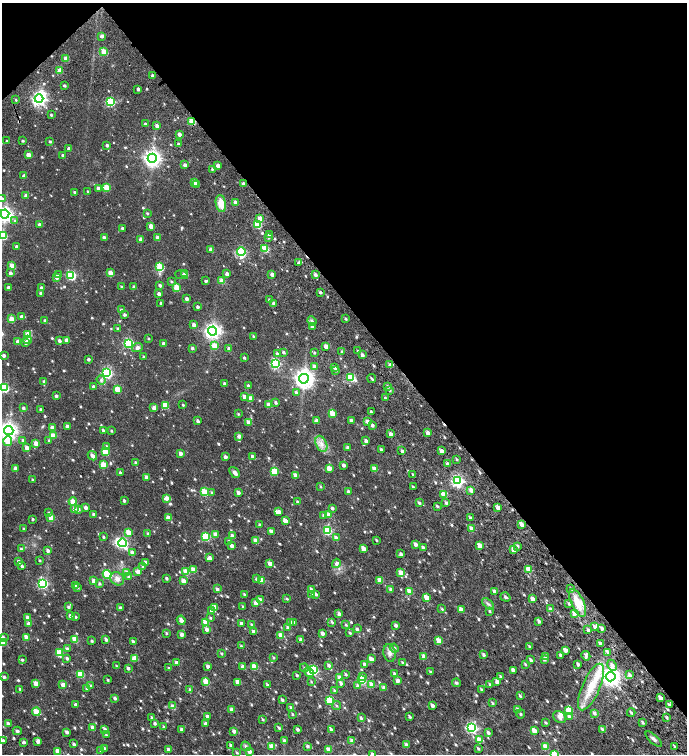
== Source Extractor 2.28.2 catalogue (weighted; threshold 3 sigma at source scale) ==
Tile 3 of 4 x 4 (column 3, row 1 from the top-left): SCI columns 3139-4507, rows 4692-6195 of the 6336 x 6368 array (HDU 1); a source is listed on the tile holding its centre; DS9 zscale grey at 2 x 2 block average (1 PNG px = mean of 2 x 2 image px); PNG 689 x 756 px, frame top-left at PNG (2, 3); each listed source drawn as its Kron ellipse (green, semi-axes under 4 px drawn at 4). Shown black and unused: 42% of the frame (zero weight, under 4 of 7 exposures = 11% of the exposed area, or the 3 px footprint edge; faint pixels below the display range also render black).
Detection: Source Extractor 2.28.2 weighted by HDU 2 'WHT'; one run over the whole footprint, this tile lists its part. Background 0.0182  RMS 0.0058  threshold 0.0236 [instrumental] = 3 sigma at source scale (4.09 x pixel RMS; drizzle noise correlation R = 1.36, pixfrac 0.8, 0.0396/0.0396 arcsec/px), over >= 5 px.
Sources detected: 821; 2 inside a brighter object's white glare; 5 cosmic-ray / hot-pixel residue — neither listed nor drawn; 1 coinciding with a brighter row at this scale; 12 inside a brighter listed object's ellipse — not listed separately; of the other 801, all 500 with FLUX_AUTO >= 1.29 (the completeness limit of this list) listed and drawn (301 fainter detections not listed), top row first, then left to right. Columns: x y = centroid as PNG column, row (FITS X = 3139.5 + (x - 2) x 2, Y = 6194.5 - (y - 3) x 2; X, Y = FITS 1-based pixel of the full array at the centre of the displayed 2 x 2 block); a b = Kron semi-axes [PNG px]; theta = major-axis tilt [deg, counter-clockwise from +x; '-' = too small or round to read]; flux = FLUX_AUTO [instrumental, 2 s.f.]
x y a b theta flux
102 36 3 3 - 3.5
104 52 3 3 - 25
66 59 3 3 - 13
59 71 3 3 - 15
152 76 2 2 - 3.6
64 85 2 2 - 1.9
138 89 2 2 - 3
39 99 4 4 - 340
16 100 2 2 - 1.3
110 101 4 3 - 85
51 115 2 2 - 1.7
192 121 3 3 - 40
145 124 2 2 - 2.7
157 126 3 3 - 3
179 134 2 2 - 4.8
7 141 2 2 - 1.6
23 141 2 2 - 1.8
50 141 2 2 - 1.9
178 144 2 2 - 3.1
107 145 3 2 - 2.8
69 149 2 2 - 4.4
28 155 3 3 - 12
63 155 2 2 - 2.5
152 158 4 4 - 530
185 165 2 2 - 4.3
218 165 2 2 - 6.1
212 169 2 2 - 1.3
24 176 3 2 - 4.9
195 182 3 2 - 7
196 184 3 2 - 3.4
243 184 2 2 - 4
106 187 3 3 - 29
98 188 3 3 - 4.1
88 191 2 2 - 1.3
75 192 3 2 - 2.1
26 195 3 2 - 4.7
2 199 3 3 - 2.1
235 202 3 3 - 8.7
221 203 8 5 -80 15
147 213 3 2 - 1.3
5 214 4 4 - 400
260 219 3 3 - 14
15 221 4 3 - 2
39 224 3 2 - 2.7
257 225 3 3 - 39
151 226 3 3 - 12
122 228 2 2 - 2.1
3 235 3 3 - 58
269 235 3 3 - 5.6
104 238 3 2 - 5.2
158 238 3 3 - 8.3
268 238 3 2 - 1.3
141 239 3 2 - 7.4
17 247 2 2 - 3.9
211 249 3 3 - 8.5
265 249 3 3 - 39
241 252 4 3 - 110
298 263 3 3 - 2.2
12 266 3 3 - 20
160 267 3 3 - 53
10 273 3 2 - 3.6
110 273 3 3 - 13
184 273 3 3 - 4.1
227 274 2 2 - 4.4
272 274 3 2 - 4.7
59 275 3 2 - 3.1
71 275 4 3 - 89
181 275 6 3 -13 1.7
315 275 3 3 - 4.1
57 277 3 3 - 9.6
171 281 3 2 - 1.3
206 281 3 2 - 1.9
222 281 3 3 - 16
160 285 3 2 - 2.8
8 287 2 2 - 3.3
122 287 3 2 - 2.1
134 287 3 2 - 2.6
177 287 4 3 - 14
41 288 2 2 - 2.2
320 292 3 2 - 2.6
41 293 2 2 - 3.3
159 294 3 2 - 4.5
186 299 3 3 - 3.8
269 300 3 3 - 1.6
161 303 2 2 - 2.4
273 303 3 3 - 3.5
198 307 2 2 - 2.9
121 310 3 3 - 2.8
124 315 3 3 - 2.8
22 317 3 3 - 6.5
11 319 3 3 - 20
346 319 2 2 - 1.9
45 321 3 2 - 2.9
312 321 5 4 - 2.2
194 325 3 3 - 4.1
313 327 3 3 - 3.2
118 329 3 3 - 2.1
212 331 4 4 - 400
28 334 3 3 - 28
253 336 3 2 - 1.5
148 338 3 2 - 1.3
28 340 4 3 - 3.8
66 340 3 3 - 5.9
59 341 3 3 - 3.2
18 342 3 3 - 11
26 342 3 3 - 4.3
128 343 4 3 - 110
164 344 2 2 - 5.1
214 346 3 3 - 22
326 346 3 3 - 7.9
137 348 5 4 - 4.1
192 348 3 2 - 2.7
229 349 3 3 - 3.3
342 351 3 3 - 1.3
358 351 3 2 - 1.4
283 352 3 2 - 2.5
277 353 3 3 - 2
314 353 3 3 - 1.5
4 355 3 2 - 3.6
362 355 2 2 - 4.1
144 357 2 2 - 2.9
244 358 3 2 - 2
88 359 2 2 - 2.8
275 363 4 3 - 110
390 365 4 3 - 3.9
315 366 3 3 - 4.7
335 367 3 2 - 3
335 370 3 3 - 2
107 373 4 3 - 150
351 377 4 3 - 54
304 379 5 5 - 700
372 379 5 2 - 1.6
101 380 5 4 - 3.2
44 381 3 3 - 1.4
225 384 2 2 - 4.4
248 386 3 2 - 3.3
387 386 3 3 - 2.5
93 387 3 2 - 5.1
5 388 3 3 - 61
117 389 3 3 - 28
390 390 3 2 - 1.7
296 392 3 3 - 2.8
56 396 2 2 - 2.6
245 397 3 3 - 10
251 398 3 3 - 9.3
385 398 3 2 - 1.6
275 402 3 2 - 2.4
165 405 3 3 - 26
183 405 2 2 - 1.6
269 405 3 3 - 6.3
23 408 3 2 - 2.6
154 408 3 3 - 7
41 410 2 2 - 3.4
371 411 2 2 - 1.3
332 413 3 3 - 23
238 414 3 2 - 1.3
198 421 3 3 - 2.8
317 421 3 3 - 5.7
351 421 3 2 - 3.5
367 421 3 3 - 6.4
248 422 3 3 - 11
372 425 3 2 - 3.4
67 426 2 2 - 5.2
52 427 3 3 - 7.6
103 430 3 2 - 1.9
9 431 4 4 - 540
111 431 2 2 - 1.6
428 433 3 2 - 8.6
390 434 3 2 - 5.5
53 435 3 3 - 16
239 436 3 3 - 5.9
23 440 3 3 - 2.5
49 440 3 3 - 1.6
8 441 5 4 - 27
366 441 3 3 - 4.5
36 443 3 3 - 13
321 444 8 5 -66 6.6
106 446 4 3 - 2.1
27 448 3 3 - 6.5
348 448 3 2 - 4.4
381 449 3 2 - 2.1
402 451 3 3 - 2.9
441 451 3 3 - 7.1
105 452 3 3 - 37
180 453 3 2 - 7.6
92 456 5 3 - 5.9
252 456 3 3 - 3
225 457 3 2 - 3.9
457 459 3 2 - 1.4
136 463 3 3 - 2.9
103 464 3 3 - 21
447 464 3 2 - 4.3
344 465 3 2 - 3.4
15 468 3 2 - 3
329 468 3 3 - 15
374 469 3 3 - 13
235 472 6 4 -50 4.8
274 472 3 3 - 21
120 473 2 2 - 4.1
296 475 3 3 - 9.7
413 475 3 2 - 1.3
146 477 3 2 - 6.7
32 479 2 2 - 1.7
457 481 4 3 - 180
320 487 3 3 - 1.3
413 487 3 2 - 1.7
471 490 3 3 - 6.4
204 492 3 3 - 35
348 492 2 2 - 4.6
212 493 3 3 - 1.6
238 493 3 2 - 4.5
444 495 3 3 - 23
166 498 3 3 - 8.5
124 501 2 2 - 2.3
73 502 4 3 - 31
297 502 2 2 - 2.5
419 503 4 3 - 2.2
446 503 3 3 - 2.5
437 506 3 2 - 1.8
86 507 3 2 - 4.5
332 508 3 2 - 2.7
498 508 3 2 - 8.5
74 509 3 3 - 3.3
78 509 3 3 - 3.6
49 512 4 3 - 1.4
279 512 3 3 - 6.6
94 514 3 2 - 3.7
323 515 3 3 - 1.7
329 515 3 3 - 9
51 517 3 3 - 22
168 517 3 3 - 9.1
470 518 3 3 - 1.7
33 519 2 2 - 1.6
285 521 3 3 - 10
522 524 3 3 - 8.8
260 525 3 2 - 2.6
24 529 2 2 - 2.2
472 529 3 2 - 11
327 530 3 3 - 74
272 531 3 3 - 5.3
128 532 3 3 - 18
148 534 2 2 - 2.8
216 535 3 3 - 16
232 535 3 3 - 3.9
104 537 3 2 - 1.6
205 537 3 3 - 52
336 538 3 3 - 5.9
376 540 3 2 - 1.5
256 541 3 3 - 12
229 542 3 3 - 3.3
123 543 4 3 - 110
415 544 3 2 - 5.5
231 545 3 2 - 5.4
480 546 3 3 - 12
517 546 3 3 - 2.2
423 548 3 3 - 4.8
21 549 3 3 - 2.5
363 549 3 3 - 14
48 550 3 3 - 3.9
513 550 3 3 - 5.4
132 553 3 3 - 5.7
401 554 3 3 - 3.6
209 558 3 3 - 4.5
39 560 3 2 - 1.4
18 561 3 3 - 4.7
146 562 3 3 - 4.9
270 563 3 3 - 7.7
336 563 5 4 - 3.7
22 566 3 3 - 2.5
143 567 3 3 - 1.3
529 569 3 3 - 22
193 570 3 3 - 16
138 572 3 3 - 7.7
186 572 3 3 - 25
401 572 3 3 - 11
127 573 3 3 - 8.9
107 574 4 3 - 58
129 577 3 3 - 3.5
166 578 3 2 - 2.4
117 579 7 6 - 6.6
257 579 3 3 - 4.1
262 580 3 3 - 16
380 580 3 3 - 16
93 581 3 3 - 5.8
183 581 3 3 - 9.8
42 583 4 3 - 110
99 584 3 3 - 2
75 585 3 3 - 2.2
78 588 3 3 - 1.5
217 589 3 3 - 2.9
311 589 3 3 - 3.1
390 589 4 3 - 1.8
571 589 4 3 - 1.5
409 591 3 3 - 14
494 591 3 2 - 6.4
244 594 3 2 - 1.4
312 594 3 3 - 2.5
316 594 3 3 - 2.8
505 597 5 3 - 1.8
426 598 3 3 - 19
287 599 3 3 - 1.4
532 599 3 2 - 6.8
260 600 3 3 - 7.9
256 603 3 3 - 5.6
569 603 3 2 - 2.1
578 603 15 6 -66 21
488 604 7 3 -42 2.5
243 606 3 3 - 1.4
68 607 3 3 - 2
214 607 4 3 - 11
120 608 3 2 - 4.2
442 609 3 3 - 1.3
550 609 3 3 - 3.1
461 610 3 3 - 15
211 611 3 3 - 3.6
489 611 3 3 - 1.6
339 614 3 3 - 4.8
574 614 3 3 - 4
70 615 3 3 - 3.7
27 617 3 3 - 7.4
75 617 3 2 - 1.5
210 618 3 3 - 1.5
181 620 5 3 - 6.9
539 621 3 3 - 3.1
291 622 3 3 - 3.6
332 622 4 3 - 1.7
206 623 3 3 - 23
241 623 3 3 - 2.5
294 623 3 3 - 5.7
28 624 3 3 - 4.5
251 624 3 2 - 1.4
346 625 4 3 - 1.4
396 625 2 2 - 4.2
595 627 4 3 - 4.3
288 628 3 3 - 3.5
602 628 3 2 - 3.7
207 629 3 3 - 4.8
357 629 3 3 - 2.2
588 630 3 3 - 2.7
253 632 3 2 - 5.8
166 633 3 3 - 1.5
322 633 3 2 - 5.5
350 633 3 2 - 1.6
182 634 3 3 - 5.7
281 636 3 3 - 22
3 637 4 3 - 2.6
26 638 3 3 - 14
75 639 3 3 - 32
106 639 3 2 - 3.2
301 640 3 2 - 7.2
92 641 3 2 - 2.1
133 641 3 3 - 2.2
439 641 3 3 - 21
2 642 3 3 - 26
600 643 3 2 - 3.5
241 646 3 2 - 1.7
529 647 3 3 - 1.9
394 648 4 4 - 2.7
67 649 3 3 - 2.4
565 650 3 2 - 9.8
59 653 3 3 - 35
221 653 3 3 - 1.4
390 653 9 6 -78 5.4
608 653 4 3 - 1.7
483 655 3 2 - 2.8
561 655 3 2 - 3.6
424 656 3 3 - 7.9
546 656 3 3 - 3.8
586 656 5 3 - 2.5
274 657 3 2 - 1.6
67 658 3 3 - 2.5
135 658 3 3 - 21
371 659 3 2 - 9
544 659 4 3 - 2.2
22 660 3 2 - 1.8
531 660 3 2 - 3.2
176 662 2 2 - 4
403 663 4 3 - 2.3
365 664 3 2 - 4.3
525 664 3 3 - 1.4
578 664 3 2 - 3.3
329 665 3 3 - 3.1
612 665 6 4 -64 5.3
116 666 3 2 - 1.7
208 666 3 2 - 3.8
243 667 3 3 - 5.2
254 667 3 3 - 28
128 668 3 2 - 3.4
169 668 3 2 - 1.5
304 668 4 3 - 1.9
313 670 3 3 - 110
513 670 3 2 - 8.2
309 672 5 3 - 7.6
431 672 3 2 - 2.3
80 674 3 3 - 36
346 674 3 2 - 1.5
394 674 3 3 - 3.2
297 675 3 2 - 1.9
630 675 3 3 - 3.4
363 676 3 3 - 2.7
4 677 3 2 - 2.7
501 677 4 3 - 2
611 677 5 4 - 620
340 678 3 3 - 12
108 680 3 2 - 1.6
361 680 3 3 - 54
398 681 3 2 - 5.6
497 681 3 2 - 5.4
206 682 3 3 - 27
238 682 3 3 - 14
311 682 3 3 - 1.3
36 683 3 3 - 13
341 683 4 3 - 2.5
456 683 4 4 - 1.7
63 685 3 3 - 9.6
267 685 3 2 - 1.9
372 685 3 3 - 12
490 685 3 3 - 2.1
90 686 3 3 - 1.5
357 686 3 3 - 4
591 687 25 8 66 28
87 688 3 3 - 4.1
384 688 3 3 - 7.7
20 689 4 3 - 1.8
190 690 4 3 - 2.3
334 690 4 3 - 1.3
482 690 3 2 - 1.9
520 696 4 2 - 1.8
115 698 2 2 - 3.3
660 698 3 3 - 5.3
282 700 3 2 - 2.3
330 700 3 3 - 66
492 703 3 3 - 1.5
76 705 3 2 - 3.8
337 705 4 3 - 1.4
669 705 4 3 - 2.3
172 706 4 3 - 3.5
433 706 3 2 - 4.5
291 708 3 3 - 2.9
232 710 3 3 - 7.6
518 710 3 3 - 6.8
568 711 4 3 - 18
36 712 4 3 - 17
631 712 4 2 - 1.8
594 713 4 3 - 2.9
292 714 3 2 - 1.6
521 714 4 3 - 1.5
207 716 3 2 - 3.4
151 717 3 2 - 1.5
410 717 3 2 - 2.2
560 717 7 5 -37 4.4
569 717 4 3 - 3.5
361 718 4 3 - 2.4
667 718 3 3 - 1.7
263 719 3 2 - 1.4
546 722 4 3 - 1.4
643 722 4 2 - 2.1
155 723 3 2 - 2.5
8 724 3 2 - 5.4
205 724 3 2 - 4.4
92 727 3 2 - 7.4
164 727 3 2 - 1.6
279 728 3 2 - 1.7
472 728 4 4 - 150
105 729 3 3 - 3.3
181 729 3 2 - 2.9
298 729 2 2 - 3.2
602 729 4 3 - 2.1
331 730 3 2 - 2.7
17 731 4 3 - 2.4
234 731 2 2 - 5.1
534 731 3 3 - 16
67 732 3 2 - 3.9
488 733 4 3 - 2.8
106 734 3 2 - 1.3
654 739 10 3 -43 3.2
3 740 2 2 - 2.5
479 740 3 3 - 12
38 741 3 3 - 7.8
284 741 3 3 - 3.2
352 741 3 2 - 5.2
24 742 2 2 - 3.3
74 744 3 2 - 3.2
231 745 3 2 - 2.2
406 745 3 2 - 6.9
246 746 5 4 - 2.4
307 746 3 2 - 2.5
674 746 3 2 - 1.6
272 747 3 3 - 20
546 747 3 3 - 15
105 748 3 3 - 2
168 749 2 2 - 3.4
478 749 3 3 - 1.6
329 750 3 3 - 9.9
58 751 3 3 - 13
101 751 3 2 - 1.3
249 751 3 3 - 6.7
237 753 3 3 - 1.6
372 754 3 2 - 3.7
554 754 3 3 - 33
Overlapping masked pixels (flux is a lower limit): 2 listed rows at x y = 192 121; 660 698
Isophote crosses this tile's border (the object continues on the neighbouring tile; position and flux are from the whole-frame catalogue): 7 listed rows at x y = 2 199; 5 214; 3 235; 9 431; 2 642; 372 754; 554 754